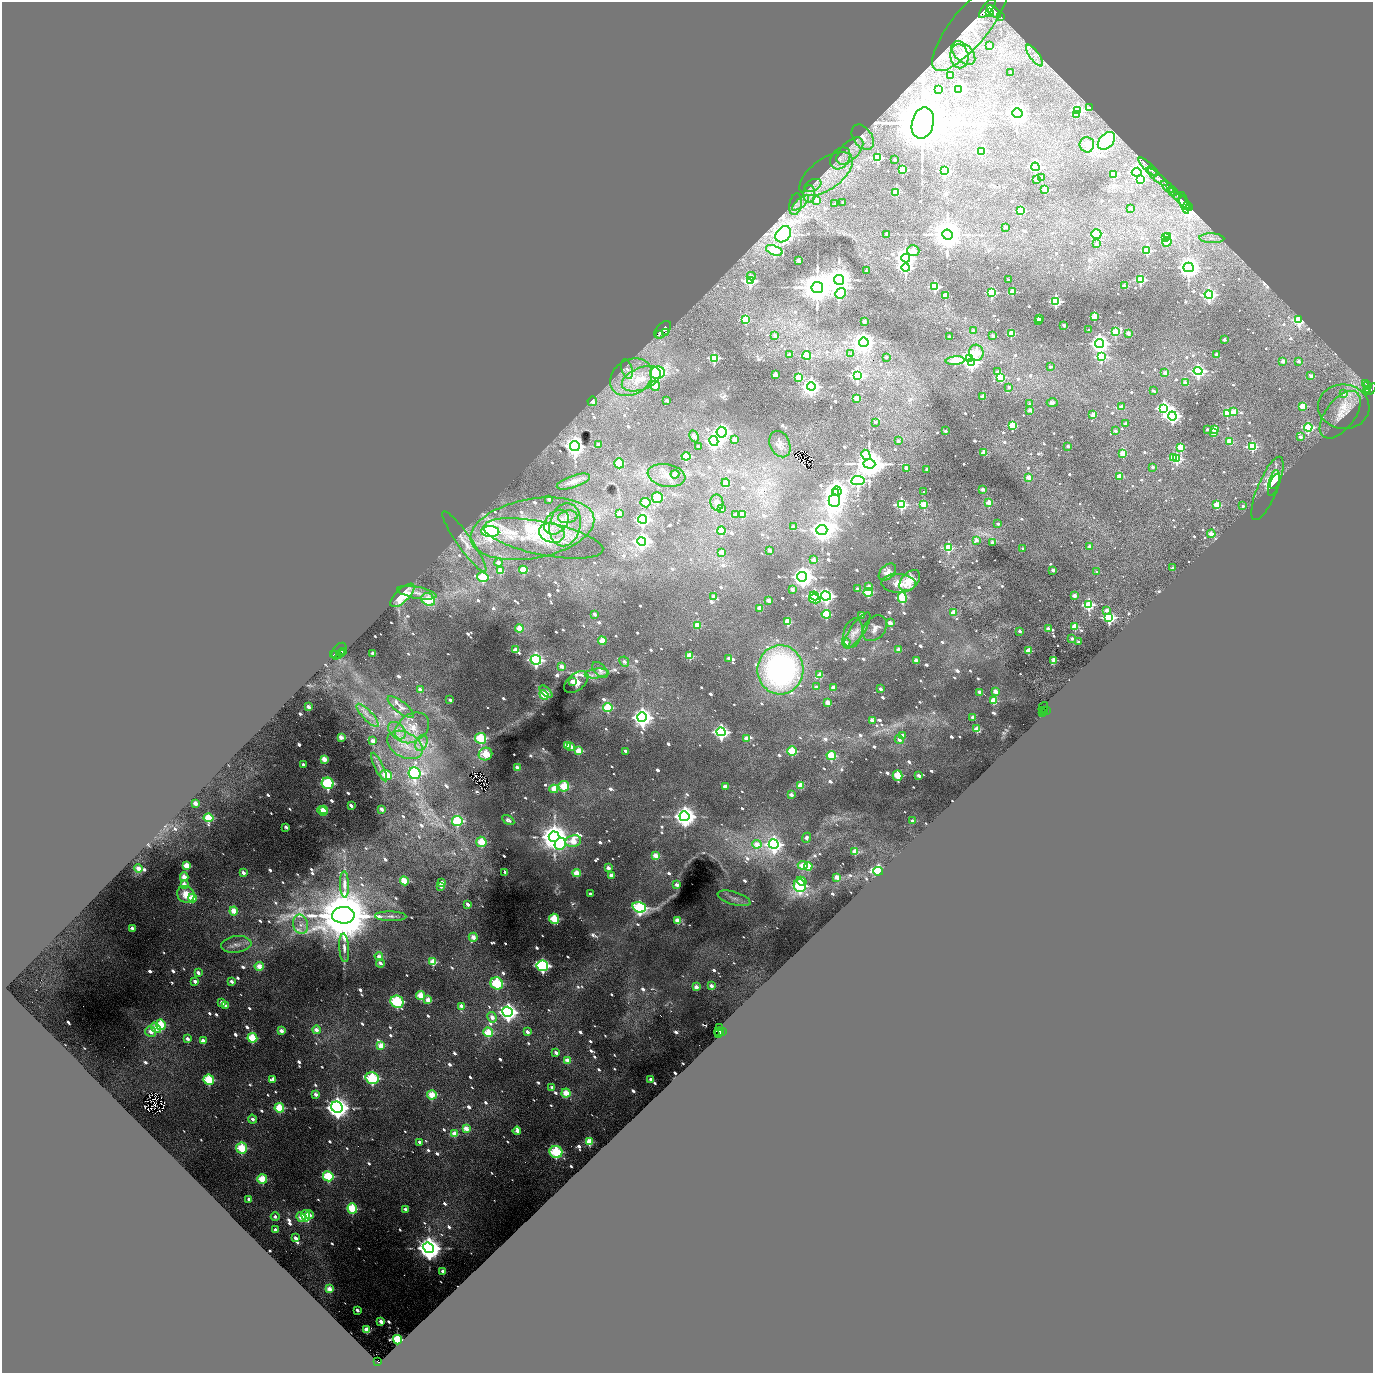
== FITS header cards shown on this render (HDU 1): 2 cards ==
NAXIS1  =                 2741
NAXIS2  =                 2741

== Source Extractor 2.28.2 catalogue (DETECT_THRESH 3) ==
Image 2741 x 2741 px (HDU 1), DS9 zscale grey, zoomed out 1/2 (1 PNG px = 2 x 2 image px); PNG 1375 x 1375 px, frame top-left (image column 1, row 2741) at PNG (2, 2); each listed source drawn as its Kron ellipse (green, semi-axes under 4 px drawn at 4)
Background 1.73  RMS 0.11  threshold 0.343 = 3 sigma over >= 5 px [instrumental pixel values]
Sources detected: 1425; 67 cannot appear on this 1/2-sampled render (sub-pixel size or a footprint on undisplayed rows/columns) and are neither listed nor drawn; of the other 1358, the 500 brightest by FLUX_AUTO listed and drawn (858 fainter detections omitted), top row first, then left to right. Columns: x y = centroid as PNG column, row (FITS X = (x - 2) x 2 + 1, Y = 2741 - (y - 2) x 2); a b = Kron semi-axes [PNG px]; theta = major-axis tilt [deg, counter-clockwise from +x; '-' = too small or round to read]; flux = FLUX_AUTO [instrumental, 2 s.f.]
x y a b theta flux
987 9 11 5 51 10000
990 12 4 2 - 2200
994 12 8 4 -41 6900
1000 17 2 1 - 300
970 26 55 18 51 1600
989 46 2 2 - 110
963 53 14 8 -44 240
959 56 12 9 -81 250
1035 56 13 4 -55 150
1011 72 2 2 - 110
951 75 2 2 - 210
959 89 4 4 - 8500
938 90 3 2 - 230
1089 108 2 2 - 140
1078 110 4 3 - 3900
1017 113 5 4 - 22000
1076 114 3 3 - 540
923 123 16 11 77 230000
863 137 14 9 -55 210
1106 141 10 6 46 1400
1087 145 7 7 - 170
850 151 17 9 45 340
982 151 3 3 - 1400
877 157 4 3 - 1700
840 158 12 9 53 210
895 160 2 2 - 150
1035 167 4 4 - 4000
1148 167 12 3 -43 3400
903 170 3 3 - 1400
945 171 4 4 - 1800
1153 171 6 2 -43 2900
1137 172 5 4 - 6400
826 174 31 15 36 880
1114 174 3 3 - 590
1041 177 3 2 - 200
1157 177 13 4 -39 2300
1037 179 3 2 - 520
1140 180 4 3 - 2100
813 185 9 5 27 110
1168 187 8 4 -44 2700
1045 190 3 2 - 670
1172 191 6 2 -41 4400
896 192 3 3 - 990
809 194 9 6 -90 150
1177 195 2 2 - 950
1180 199 15 3 -44 2100
817 201 3 3 - 320
800 203 10 4 41 150
843 203 2 2 - 190
1184 203 11 3 -74 630
795 204 11 6 79 140
834 204 2 2 - 140
1187 206 2 1 - 620
1131 208 2 2 - 120
1189 208 4 3 - 18000
1021 211 3 3 - 1300
1005 227 2 2 - 160
783 234 9 6 49 30000
887 234 2 2 - 300
1096 234 5 4 - 1100
948 235 5 5 - 68000
1168 237 3 2 - 760
1166 238 3 2 - 760
1212 238 12 5 -3 130
1167 242 5 4 - 340
1096 244 2 2 - 180
774 250 9 4 -21 3200
1147 250 3 3 - 1800
913 251 6 5 - 550
906 258 4 4 - 26000
799 260 3 2 - 410
1188 267 5 4 - 26000
906 268 4 4 - 4900
866 270 2 2 - 110
751 276 4 3 - 110
839 280 5 5 - 43000
1008 280 2 2 - 140
1140 280 4 3 - 2000
750 281 4 3 - 2600
1125 286 2 2 - 340
935 287 3 3 - 2400
817 288 6 5 - 79000
991 292 4 4 - 1900
1012 292 3 3 - 710
841 293 5 5 - 890
1209 295 4 4 - 6100
945 296 3 3 - 520
1056 301 3 3 - 3900
1094 317 3 3 - 920
1039 318 3 2 - 210
745 319 4 4 - 730
1038 320 2 2 - 200
1299 320 4 3 - 3700
864 322 2 2 - 290
1064 325 2 2 - 270
663 330 10 6 47 7000
1089 330 2 2 - 100
973 331 2 2 - 130
665 332 3 2 - 760
1115 332 3 3 - 1400
1128 333 3 2 - 320
660 334 2 1 - 440
1011 334 3 3 - 670
775 336 3 3 - 170
993 336 2 2 - 220
949 337 2 2 - 230
1224 340 2 2 - 260
864 342 5 4 - 24000
1099 343 4 4 - 18000
976 353 8 7 - 1200
851 354 4 3 - 110
1217 354 3 2 - 150
789 355 2 2 - 220
807 355 4 4 - 1500
886 357 2 2 - 110
1101 357 4 3 - 2700
714 358 3 3 - 2700
969 359 3 3 - 6800
955 361 9 4 5 1900
1283 361 2 2 - 270
1299 361 2 2 - 130
972 362 4 3 - 7600
1050 367 3 2 - 100
627 369 10 5 -72 130
1198 371 4 4 - 5600
997 372 3 2 - 100
657 373 7 6 - 2700
1165 373 2 2 - 210
775 374 2 2 - 460
857 375 4 4 - 5600
1311 376 3 2 - 370
631 377 22 17 33 890
1000 377 3 3 - 1200
799 378 3 3 - 930
641 379 20 11 22 780
1185 383 3 2 - 320
1366 383 4 2 - 390
655 386 5 4 - 350
1368 386 4 2 - 470
811 387 4 4 - 19000
1009 387 2 2 - 120
1370 389 7 3 42 1100
1367 390 2 1 - 360
1153 391 3 2 - 120
1366 392 3 3 - 730
1343 394 4 4 - 120
983 396 3 2 - 370
856 398 3 2 - 490
592 401 5 4 - 260
667 401 3 2 - 130
1052 403 5 4 - 100
1030 404 2 2 - 210
1302 406 3 3 - 580
1121 407 2 2 - 270
1344 407 26 22 -5 700
1164 408 4 4 - 6800
1030 410 2 2 - 340
1234 411 3 3 - 490
1227 413 3 3 - 1200
1093 415 3 2 - 320
1340 415 28 14 53 590
1172 416 4 4 - 8600
875 422 2 2 - 140
1126 424 2 2 - 180
1012 425 4 4 - 890
1308 427 4 4 - 2000
1207 429 3 2 - 110
1215 429 3 3 - 720
945 431 2 2 - 180
1115 431 2 2 - 110
722 432 5 5 - 8200
1213 433 3 2 - 530
694 436 6 4 -62 200
1300 437 2 2 - 230
735 439 4 3 - 180
714 441 5 4 - 6200
898 441 2 2 - 160
1230 441 3 3 - 650
598 444 4 3 - 100
780 444 14 10 -65 260
575 446 5 5 - 18000
1068 446 2 2 - 190
1252 446 4 3 - 2200
698 447 3 2 - 110
1180 447 3 3 - 1000
984 453 3 3 - 900
1123 454 3 3 - 720
866 455 5 4 - 1100
686 456 4 4 - 880
1173 457 3 3 - 830
1176 459 4 3 - 1800
619 463 5 5 - 560
869 464 6 4 -2 59000
1153 467 2 2 - 100
906 468 3 2 - 210
927 469 2 2 - 190
675 474 4 4 - 160
667 475 19 11 -10 340
1119 476 3 3 - 550
1028 477 3 2 - 540
573 481 17 6 19 170
858 481 7 4 9 12000
1275 481 8 3 65 980
726 483 4 4 - 320
1274 483 13 5 75 1000
1267 488 34 10 67 730
983 489 2 2 - 390
837 491 5 4 - 13000
835 492 4 3 - 12000
924 492 2 2 - 110
657 498 5 5 - 800
549 499 3 2 - 130
834 500 6 5 - 23000
645 503 5 4 - 440
717 503 8 6 -79 150
989 503 3 2 - 550
924 504 3 3 - 890
901 505 4 4 - 2500
1217 505 3 3 - 870
1243 506 2 2 - 130
721 509 4 3 - 180
619 514 3 3 - 280
742 514 4 3 - 460
736 515 3 3 - 110
568 517 10 6 10 180
642 519 4 4 - 5300
556 522 14 10 45 400
998 524 2 2 - 140
565 525 22 15 78 790
793 527 3 3 - 170
532 529 63 29 10 2900
822 530 5 5 - 26000
721 531 4 4 - 650
490 532 9 5 -3 13000
552 533 13 9 -14 440
1211 534 4 2 - 300
543 538 61 16 -11 1300
976 540 3 2 - 190
641 541 4 4 - 8500
464 542 36 7 -55 360
992 543 2 2 - 250
1090 546 2 2 - 130
948 548 4 4 - 1200
1023 549 2 2 - 170
770 550 4 3 - 160
722 552 3 3 - 200
814 560 3 3 - 220
498 563 4 3 - 190
1173 568 2 2 - 310
523 570 4 3 - 1000
1053 570 2 2 - 270
500 571 4 4 - 330
887 572 10 6 44 190
1097 572 2 2 - 250
483 577 6 4 -13 1100
802 577 5 4 - 21000
910 581 12 8 47 510
898 583 17 9 -2 340
869 587 4 3 - 200
792 589 3 3 - 150
857 589 3 3 - 150
868 592 5 4 - 770
417 593 20 6 -10 210
402 595 15 6 44 1100
814 596 5 4 - 1800
826 596 5 4 - 7200
1074 596 2 2 - 400
714 597 4 3 - 160
902 598 5 4 - 1400
815 599 6 4 -13 670
428 600 7 6 - 860
769 601 3 3 - 230
1088 605 4 4 - 2400
760 608 3 3 - 310
1106 610 4 3 - 210
953 613 3 3 - 350
594 614 3 3 - 140
826 614 4 4 - 590
861 616 3 3 - 210
1109 617 4 3 - 5900
787 622 4 3 - 530
890 623 3 3 - 250
697 625 4 4 - 340
1075 627 3 3 - 750
519 628 4 4 - 370
875 628 14 10 51 180
1048 629 2 2 - 470
857 630 21 7 56 200
1020 631 2 2 - 270
853 633 15 9 76 220
1072 638 2 2 - 210
602 641 4 3 - 450
846 642 4 4 - 140
1079 642 2 2 - 200
516 650 3 3 - 290
899 650 4 3 - 180
339 651 9 6 51 4500
344 651 3 1 - 270
1028 651 3 3 - 840
341 653 2 2 - 450
373 653 3 3 - 180
333 655 2 1 - 390
336 655 2 1 - 190
690 656 4 3 - 630
729 658 3 3 - 120
536 660 5 5 - 5000
916 660 3 3 - 220
1054 660 3 2 - 790
624 662 5 4 - 110
561 666 4 3 - 190
600 670 10 5 -43 150
780 670 24 23 - 7300
597 673 12 4 7 120
820 675 4 3 - 210
572 681 3 3 - 140
576 682 14 8 39 1000
816 687 3 3 - 120
833 687 3 3 - 180
880 689 3 3 - 110
420 690 4 3 - 190
995 691 3 3 - 270
546 692 8 4 -43 200
979 692 3 3 - 150
544 695 5 4 - 510
450 700 3 2 - 110
993 701 4 4 - 540
827 703 3 3 - 280
308 707 3 3 - 180
401 707 16 5 -37 160
1043 707 6 2 56 350
608 708 5 4 - 1000
1046 710 2 2 - 380
1043 711 3 3 - 570
1042 713 3 2 - 240
368 715 15 5 -47 170
642 717 5 5 - 17000
973 717 4 3 - 120
872 720 3 3 - 240
412 728 18 13 34 510
977 729 4 3 - 350
397 731 10 7 -44 180
721 732 4 4 - 8300
903 735 3 3 - 100
341 737 3 3 - 280
481 738 6 5 - 1300
746 738 3 3 - 200
899 740 4 3 - 110
373 741 4 3 - 190
421 743 8 5 65 120
405 745 19 12 -28 510
567 745 3 3 - 400
571 746 4 3 - 130
579 751 4 3 - 500
626 751 3 3 - 150
792 751 5 4 - 740
485 754 7 6 - 570
831 756 5 4 - 770
324 759 4 3 - 340
303 764 3 2 - 130
379 767 16 4 -64 130
517 767 4 3 - 170
415 773 6 5 - 2700
386 775 6 5 - 710
897 775 5 4 - 650
919 776 4 3 - 150
328 783 6 5 - 2300
800 785 4 3 - 370
564 786 5 5 - 800
725 786 3 3 - 220
554 789 4 4 - 300
791 795 3 3 - 170
195 803 3 3 - 210
351 805 4 2 - 120
324 809 3 3 - 290
381 809 3 3 - 150
322 811 5 4 - 390
684 816 5 5 - 23000
209 818 5 4 - 940
508 820 6 4 -30 150
457 821 5 5 - 1600
912 821 4 3 - 110
286 827 3 2 - 110
554 837 5 5 - 50000
806 838 5 4 - 100
573 841 8 6 11 650
481 842 5 5 - 630
560 844 6 5 - 1000
757 844 5 4 - 280
774 844 5 4 - 8400
855 852 4 3 - 410
656 856 4 3 - 340
803 865 5 4 - 340
187 866 4 4 - 590
808 866 4 4 - 530
138 868 4 4 - 260
608 868 3 3 - 190
878 871 5 3 - 5000
505 872 3 2 - 110
243 873 4 3 - 150
577 873 4 4 - 420
611 875 4 3 - 210
184 877 4 4 - 320
837 877 3 3 - 340
404 881 5 4 - 530
801 881 5 4 - 360
442 883 4 3 - 160
184 884 4 3 - 220
344 884 13 4 -88 130
677 885 4 3 - 120
441 886 4 3 - 190
800 886 6 6 - 2500
186 894 9 8 - 490
590 894 3 2 - 100
193 898 4 4 - 520
734 898 17 6 -17 190
468 904 4 3 - 110
639 907 7 5 -16 4900
234 911 4 4 - 420
343 915 11 8 2 230000
391 916 16 4 -1 140
554 919 5 5 - 730
677 920 4 3 - 320
300 924 10 7 -73 170
132 928 3 3 - 150
473 937 5 4 - 220
236 944 15 8 7 230
344 948 14 5 -86 150
379 957 4 4 - 230
433 962 4 4 - 570
380 963 4 3 - 130
259 966 4 4 - 390
542 966 6 5 - 4700
198 973 4 3 - 140
195 981 4 3 - 140
232 981 3 3 - 130
497 983 6 6 - 1400
711 986 4 3 - 190
696 987 3 3 - 260
421 995 4 4 - 500
428 1000 4 3 - 350
222 1002 4 3 - 180
397 1002 7 6 - 1900
226 1006 4 3 - 120
461 1006 4 3 - 190
508 1012 5 5 - 12000
492 1017 5 4 - 210
161 1025 5 4 - 860
156 1028 6 4 -51 440
719 1028 2 2 - 160
316 1030 4 3 - 270
281 1031 4 3 - 250
722 1031 3 3 - 380
151 1032 5 5 - 200
488 1032 5 4 - 660
527 1032 4 3 - 130
719 1032 5 2 - 430
718 1034 3 2 - 150
187 1038 4 3 - 140
252 1038 5 4 - 1000
203 1041 3 3 - 260
381 1045 4 4 - 410
556 1053 4 3 - 130
568 1060 4 4 - 310
372 1078 7 5 -16 2000
273 1079 3 3 - 130
209 1080 5 5 - 1100
651 1080 3 2 - 140
552 1087 3 2 - 110
566 1093 4 4 - 490
316 1094 4 3 - 180
432 1095 5 4 - 560
337 1107 6 5 - 22000
279 1108 5 5 - 740
252 1119 4 4 - 110
466 1129 4 4 - 330
517 1131 4 3 - 170
455 1134 4 3 - 360
420 1142 3 3 - 120
589 1142 4 4 - 610
242 1148 6 5 - 950
556 1152 6 6 - 1900
328 1176 5 5 - 1700
262 1179 5 5 - 670
249 1199 4 3 - 140
352 1208 5 5 - 1100
405 1209 3 3 - 130
309 1215 4 3 - 140
275 1216 4 3 - 110
306 1216 6 3 -79 700
301 1217 5 4 - 370
275 1230 3 3 - 110
296 1238 4 3 - 150
428 1248 6 5 - 39000
443 1271 3 3 - 200
329 1289 4 3 - 350
357 1310 3 2 - 120
381 1321 4 3 - 250
367 1330 3 3 - 500
397 1340 5 4 - 1400
377 1362 4 2 - 220
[858 fainter detections neither listed nor drawn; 67 sub-pixel or undisplayed-footprint detections neither listed nor drawn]